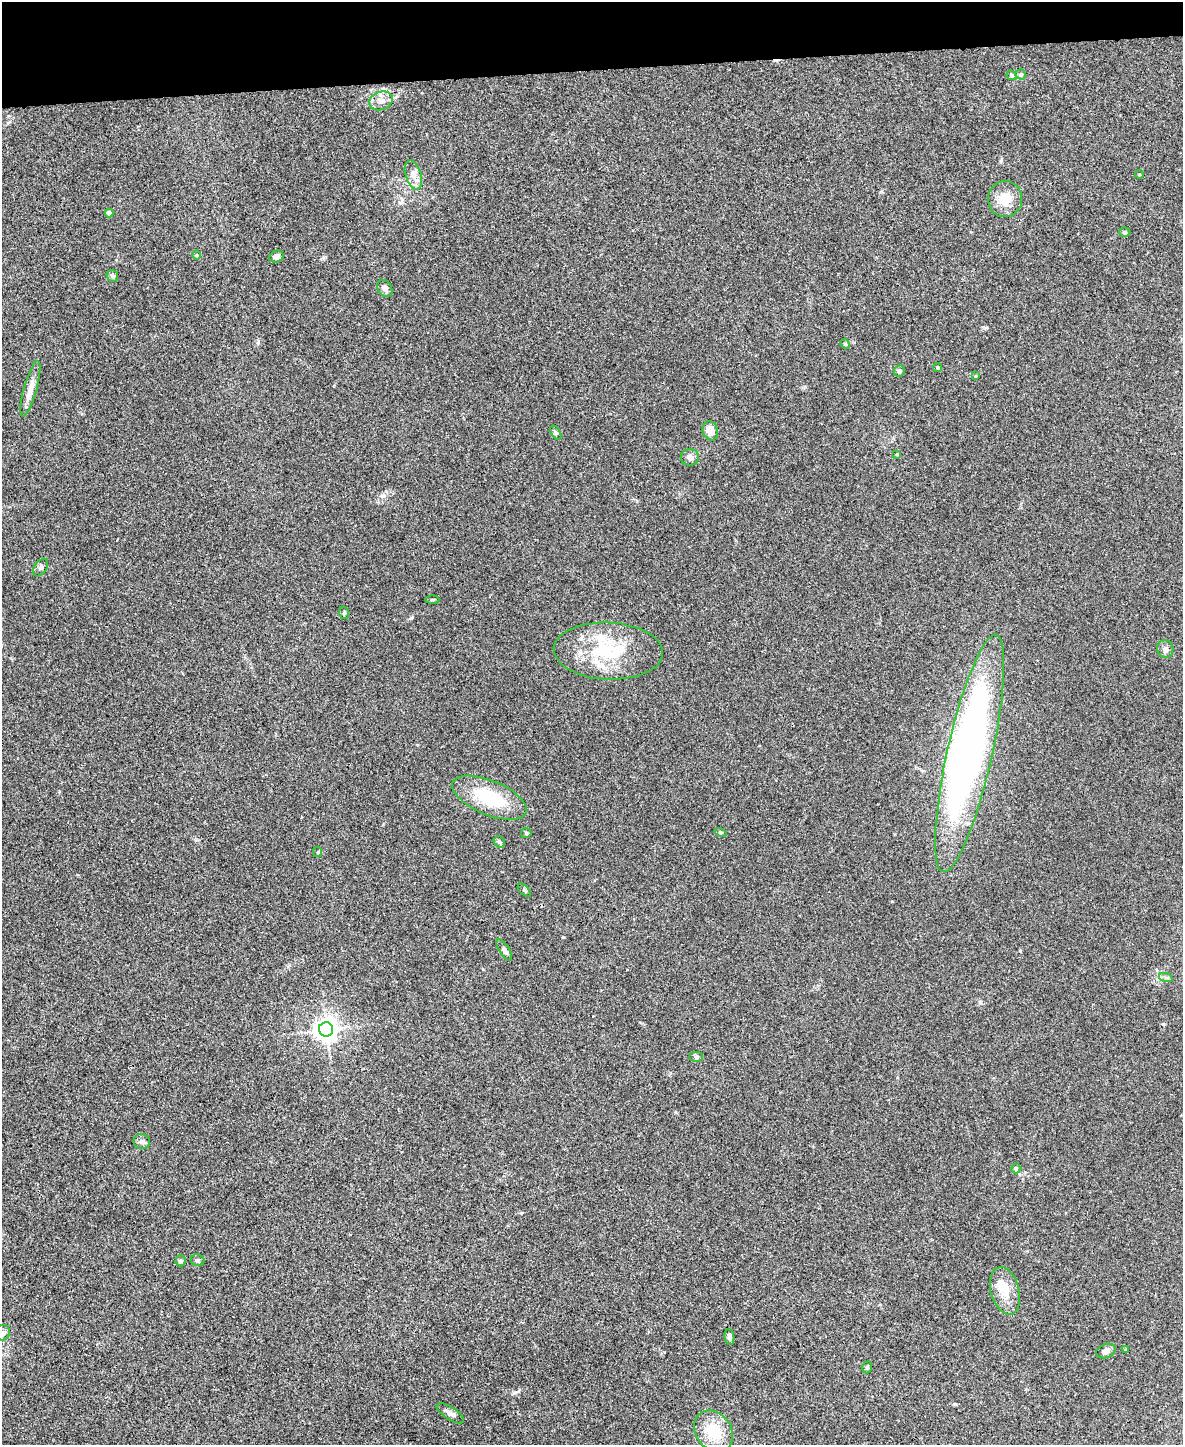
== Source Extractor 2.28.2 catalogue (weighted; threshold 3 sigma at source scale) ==
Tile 3 of 4 x 3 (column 3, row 1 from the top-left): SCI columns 2363-3543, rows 3019-4461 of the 4724 x 4706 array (HDU 1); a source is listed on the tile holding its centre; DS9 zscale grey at full resolution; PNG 1185 x 1447 px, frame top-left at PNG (2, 2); each listed source drawn as its Kron ellipse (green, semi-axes under 4 px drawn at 4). Shown black and unused: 5% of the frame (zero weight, under 3 of 4 exposures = <1% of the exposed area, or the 3 px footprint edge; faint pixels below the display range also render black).
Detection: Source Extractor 2.28.2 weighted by HDU 2 'WHT'; one run over the whole footprint, this tile lists its part. Background 0.0469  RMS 0.0052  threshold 0.0232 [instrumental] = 3 sigma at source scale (4.5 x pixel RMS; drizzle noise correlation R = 1.50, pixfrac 1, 0.05/0.05 arcsec/px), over >= 5 px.
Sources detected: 55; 1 inside a brighter object's white glare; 1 cosmic-ray / hot-pixel residue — neither listed nor drawn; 4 inside a brighter listed object's ellipse — not listed separately; the other 49 listed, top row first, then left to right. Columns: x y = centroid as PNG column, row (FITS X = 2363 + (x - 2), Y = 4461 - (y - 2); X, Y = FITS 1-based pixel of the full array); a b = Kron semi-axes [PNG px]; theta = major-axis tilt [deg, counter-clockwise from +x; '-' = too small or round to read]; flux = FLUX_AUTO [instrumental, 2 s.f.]
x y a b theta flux
1021 74 5 5 - 1.3
1011 75 5 4 - 0.86
381 101 12 9 20 3.7
1139 174 4 3 - 0.48
413 175 15 7 -73 3.7
1005 199 18 17 - 9.7
109 213 4 4 - 4
1125 232 5 4 - 0.73
197 255 5 3 - 0.43
276 256 7 6 - 1.7
112 276 6 5 - 1.2
385 288 9 6 -54 2.2
845 344 5 4 - 0.56
938 368 5 4 - 0.82
899 371 6 5 - 0.97
975 376 4 3 - 0.45
30 389 29 6 74 5.4
710 431 10 7 -74 6
556 433 8 4 -58 0.9
897 454 4 3 - 0.49
690 457 9 8 - 2.3
41 567 10 6 55 1.3
432 600 7 3 1 0.66
344 613 6 4 -71 0.68
1165 649 8 8 - 2
608 651 54 28 -2 36
970 753 121 22 77 240
489 798 40 17 -23 29
721 832 6 4 -17 0.61
526 833 5 5 - 0.7
499 842 6 5 - 0.78
318 852 5 4 - 0.64
524 890 8 4 -46 0.78
504 950 12 5 -58 1.8
1166 978 7 4 -19 0.99
326 1029 7 7 - 420
697 1057 7 5 0 1.1
142 1142 8 7 - 1.7
1016 1168 5 4 - 1.2
198 1260 7 6 - 1
180 1261 5 5 - 1.4
1005 1291 24 14 -74 9.1
3 1333 8 7 - 1.7
729 1337 8 5 -81 1.6
1126 1350 4 3 - 0.56
1106 1351 10 6 21 2.3
867 1367 6 4 70 0.75
450 1413 15 6 -33 2.5
714 1431 22 17 -53 16
Isophote crosses this tile's border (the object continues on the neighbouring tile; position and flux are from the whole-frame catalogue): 1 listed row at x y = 3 1333
Unlisted compact peaks at least as high as the median listed source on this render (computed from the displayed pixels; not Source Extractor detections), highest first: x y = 258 343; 563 937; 1163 1024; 1020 951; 515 1392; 382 496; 980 1002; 521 1213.